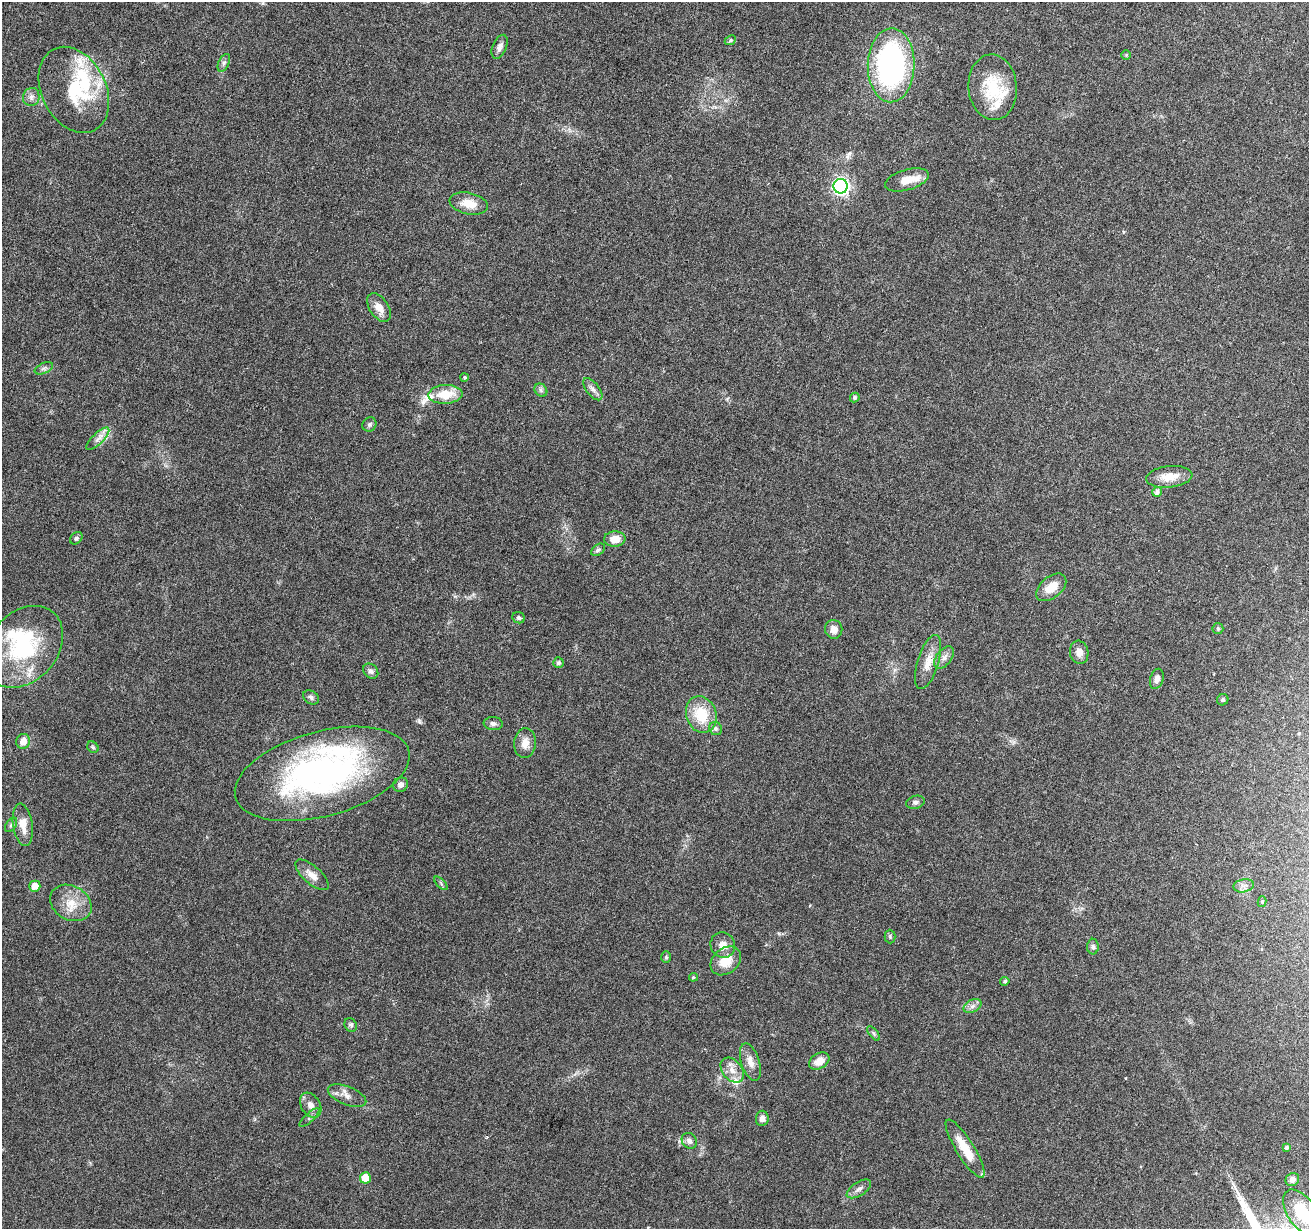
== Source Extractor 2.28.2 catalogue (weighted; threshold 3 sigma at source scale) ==
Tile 10 of 4 x 4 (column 2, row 3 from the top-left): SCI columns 1309-2615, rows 1445-2671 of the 5239 x 5405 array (HDU 1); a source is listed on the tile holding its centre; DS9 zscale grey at full resolution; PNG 1311 x 1231 px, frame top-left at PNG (2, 2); each listed source drawn as its Kron ellipse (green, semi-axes under 4 px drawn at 4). Nothing masked; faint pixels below the display range render black.
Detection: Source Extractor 2.28.2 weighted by HDU 2 'WHT'; one run over the whole footprint, this tile lists its part. Background 0.0128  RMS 0.0022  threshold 0.00881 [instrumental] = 3 sigma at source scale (4.09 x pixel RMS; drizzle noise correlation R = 1.36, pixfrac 0.8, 0.0396/0.0396 arcsec/px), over >= 5 px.
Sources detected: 91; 1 inside a brighter object's white glare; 1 long thin detection or spike segment (spike, bleed or trail) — neither listed nor drawn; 10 inside a brighter listed object's ellipse — not listed separately; the other 79 listed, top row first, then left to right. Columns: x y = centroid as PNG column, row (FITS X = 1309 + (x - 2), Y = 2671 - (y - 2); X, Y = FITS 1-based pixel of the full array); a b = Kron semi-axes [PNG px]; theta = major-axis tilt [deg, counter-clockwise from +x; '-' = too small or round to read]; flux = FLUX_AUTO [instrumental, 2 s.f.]
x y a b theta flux
730 40 6 4 23 0.3
500 47 13 7 68 1
1126 55 5 5 - 0.24
224 63 9 5 65 0.57
891 65 37 23 89 44
993 87 33 24 -85 9.1
74 90 45 32 -63 14
31 97 9 8 - 0.91
907 180 22 10 16 2.8
841 186 7 7 - 58
469 204 19 10 -12 3.3
379 307 16 9 -56 2.1
44 368 9 5 23 0.59
464 377 4 4 - 0.31
593 389 13 6 -52 0.94
541 390 7 6 - 0.51
445 394 17 9 4 4.5
855 398 5 4 - 0.43
369 424 7 6 - 0.48
98 439 15 5 44 1.2
1169 477 23 10 6 3.2
1157 492 5 4 - 0.69
76 538 7 5 44 0.4
615 539 11 7 2 2.3
598 550 7 5 36 0.47
1051 587 17 10 39 3.4
519 618 6 5 - 0.47
1218 628 5 5 - 0.44
834 629 9 8 - 1.5
24 647 45 34 48 21
1079 652 11 9 -77 1.5
944 658 13 7 52 1.1
928 662 28 10 73 2.9
558 663 5 5 - 0.45
371 671 8 6 -45 0.66
1157 679 10 6 72 0.99
311 697 9 6 -33 0.6
1223 700 6 5 - 0.47
701 715 19 15 -70 6.6
493 724 9 6 -5 0.62
716 729 7 6 - 0.54
23 741 7 7 - 1.7
525 743 15 11 86 2
93 747 6 5 - 0.37
322 774 90 42 15 60
400 785 8 7 - 0.77
915 802 9 6 16 0.63
11 825 8 5 55 0.41
23 825 21 10 -82 2.4
312 875 21 8 -41 2
441 883 8 3 -45 0.31
35 886 5 5 - 1.9
1244 886 10 6 11 0.86
1262 902 5 4 - 0.29
71 903 22 17 -30 4.1
890 936 7 5 -89 0.34
723 945 13 12 - 1.9
1093 947 8 6 90 0.48
666 957 6 5 - 0.32
726 961 17 12 40 4.1
693 977 4 4 - 0.31
1005 981 4 4 - 0.4
972 1006 9 6 27 0.85
351 1025 7 6 - 0.44
874 1033 8 4 -51 0.36
819 1061 11 7 31 2.2
750 1062 19 9 -72 1.9
732 1070 14 9 -50 1.9
347 1096 20 9 -21 1.6
311 1105 14 9 -58 1.5
309 1117 13 4 43 0.52
762 1118 8 6 84 0.98
689 1141 8 7 - 0.87
1287 1147 4 4 - 0.47
965 1149 34 9 -58 4.5
365 1178 6 5 - 3
1292 1179 7 6 - 0.79
859 1189 14 6 33 0.92
1302 1213 27 14 -55 8.2
Isophote crosses this tile's border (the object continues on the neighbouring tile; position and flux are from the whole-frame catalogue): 1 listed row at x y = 1302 1213